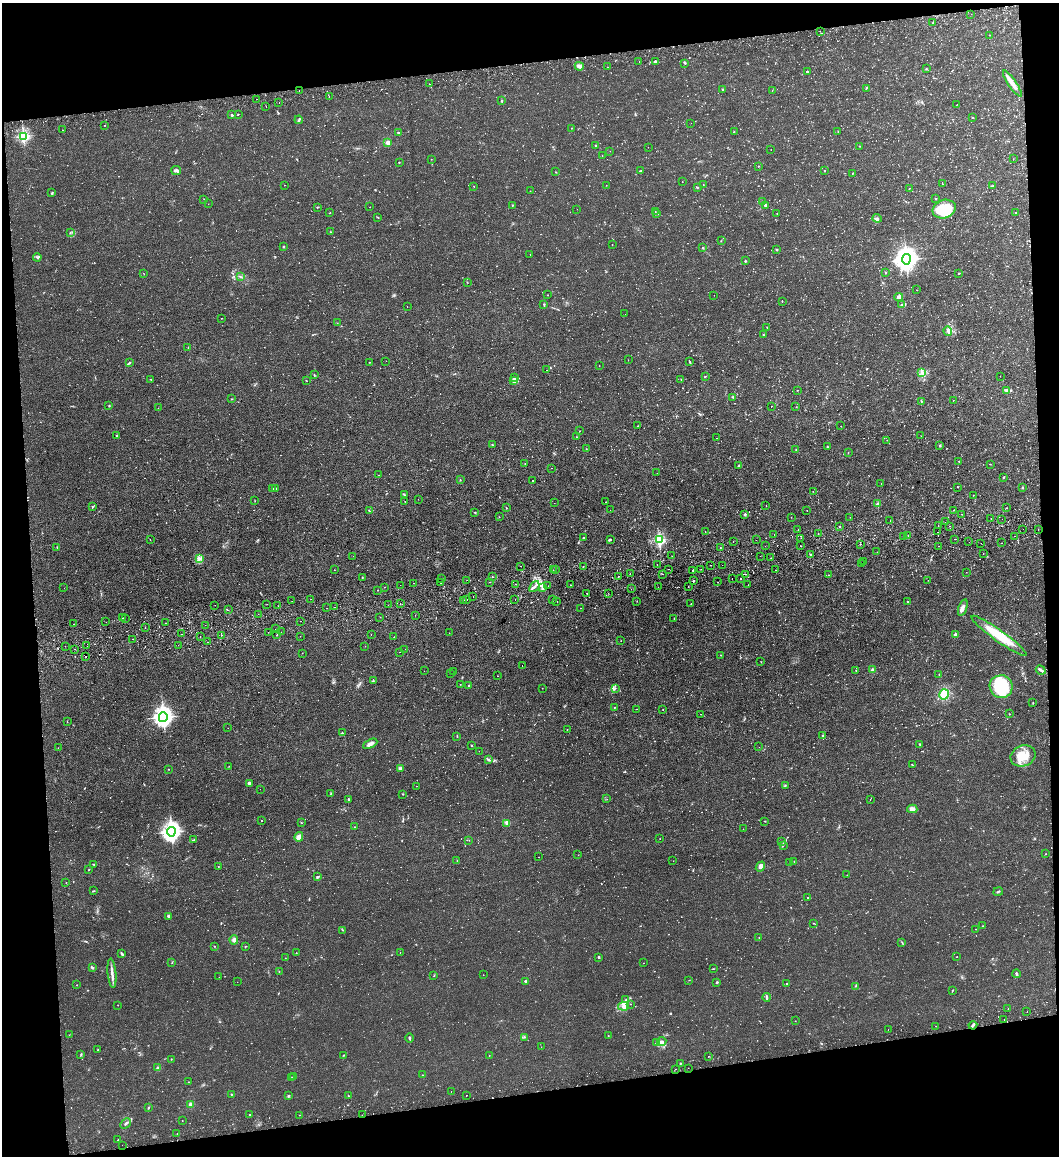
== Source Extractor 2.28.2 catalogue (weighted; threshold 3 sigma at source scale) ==
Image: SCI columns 132-4356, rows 55-4669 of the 4595 x 4724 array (HDU 1 of 3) = the unmasked area's bounding box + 8 px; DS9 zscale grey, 4 x 4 block average (1 PNG px = mean of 4 x 4 image px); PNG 1061 x 1158 px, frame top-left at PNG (2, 3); each listed source drawn as its Kron ellipse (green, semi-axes under 4 px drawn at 4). Shown black and unused: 15% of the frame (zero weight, under 2 of 3 exposures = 3% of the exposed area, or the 3 px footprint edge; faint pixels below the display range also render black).
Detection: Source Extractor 2.28.2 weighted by HDU 2 'WHT'. Background 0.0291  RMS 0.0052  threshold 0.0233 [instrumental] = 3 sigma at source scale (4.5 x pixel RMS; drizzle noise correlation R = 1.50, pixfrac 1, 0.05/0.05 arcsec/px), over >= 5 px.
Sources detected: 973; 25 too faint to see at this stretch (4 x 4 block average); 1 inside a brighter object's white glare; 53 cosmic-ray / hot-pixel residue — neither listed nor drawn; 14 coinciding with a brighter row at this scale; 12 inside a brighter listed object's ellipse — not listed separately; of the other 868, all 500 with FLUX_AUTO >= 0.73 (the completeness limit of this list) listed and drawn (368 fainter detections not listed), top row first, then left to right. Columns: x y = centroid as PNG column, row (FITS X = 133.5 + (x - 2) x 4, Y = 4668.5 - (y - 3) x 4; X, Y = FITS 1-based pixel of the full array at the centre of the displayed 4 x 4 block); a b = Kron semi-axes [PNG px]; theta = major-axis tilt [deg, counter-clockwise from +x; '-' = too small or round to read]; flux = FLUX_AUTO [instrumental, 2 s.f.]
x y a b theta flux
971 14 2 2 - 2.1
933 23 2 2 - 1.1
820 31 2 2 - 1.2
990 35 2 2 - 0.95
656 61 2 2 - 3.3
639 62 2 2 - 0.74
685 64 2 2 - 1.1
579 66 4 3 - 9.1
607 67 2 2 - 1.4
926 69 2 2 - 1.8
807 71 3 2 - 2.2
429 84 2 2 - 1.1
1012 84 15 3 -56 22
866 88 2 2 - 1.3
723 89 2 2 - 2
772 90 2 2 - 0.76
299 91 2 2 - 1.5
329 97 2 2 - 1.2
257 99 2 2 - 0.82
502 101 2 2 - 2.9
279 103 2 2 - 0.77
956 105 2 2 - 0.91
266 107 2 2 - 2.8
238 114 2 2 - 1.3
232 115 2 2 - 3.5
972 117 2 2 - 2
299 120 4 2 - 4
691 123 2 2 - 2
104 125 2 2 - 3.6
571 128 2 2 - 1.3
63 130 2 2 - 2.9
734 131 2 2 - 1.6
838 132 3 2 - 1.1
398 133 2 2 - 4.3
23 136 3 2 - 190
388 142 2 2 - 27
596 146 2 2 - 3.2
859 146 2 2 - 1.2
648 147 2 2 - 0.77
771 150 2 2 - 0.84
610 151 2 2 - 0.75
602 156 2 2 - 0.81
431 159 2 2 - 0.81
1013 159 2 2 - 0.98
399 162 2 2 - 1.5
758 166 2 2 - 2.1
176 171 5 2 - 9.9
641 171 2 2 - 3.4
824 171 2 2 - 1.9
556 172 2 2 - 1
852 174 2 2 - 1.3
682 182 2 2 - 0.77
943 184 2 2 - 2.3
284 185 2 2 - 0.75
606 185 2 2 - 0.86
703 185 2 2 - 1.1
474 186 2 2 - 0.81
993 186 2 2 - 1.7
697 187 2 2 - 1.7
909 188 2 2 - 0.97
530 191 2 2 - 1.4
52 193 3 2 - 2.7
204 199 2 2 - 1
936 199 2 2 - 4.1
763 201 2 2 - 0.79
208 204 2 2 - 0.89
512 205 2 2 - 1.8
765 205 3 2 - 5.6
317 207 2 2 - 2.7
370 207 2 2 - 0.79
577 209 2 2 - 0.95
944 209 12 9 19 130
655 211 2 2 - 0.94
330 213 2 2 - 1.1
777 213 2 2 - 1.1
1015 213 2 2 - 1.6
657 214 3 2 - 1.6
378 217 2 2 - 1.6
877 218 4 2 - 4.8
331 232 2 2 - 1.7
70 233 2 2 - 1.3
721 241 2 2 - 1.3
612 245 2 2 - 1.8
284 247 3 2 - 2.1
703 248 2 2 - 6.6
777 249 2 2 - 3.8
530 255 2 2 - 0.99
37 257 4 2 - 3.5
906 259 5 4 - 2400
745 261 3 2 - 2.2
886 272 2 2 - 1.2
144 273 2 2 - 0.87
959 273 2 2 - 2.5
240 277 2 2 - 1.8
467 282 2 2 - 1
917 290 2 2 - 0.73
548 295 2 2 - 1.2
714 295 2 2 - 1
899 297 4 2 - 11
782 301 2 2 - 1.3
544 304 2 2 - 2.4
902 305 4 2 - 3.4
407 307 2 2 - 1.9
625 314 2 2 - 1.2
221 318 2 2 - 0.75
337 323 2 2 - 0.74
767 327 2 2 - 2.2
948 331 5 3 - 7.6
763 335 2 2 - 2.7
188 347 2 2 - 1.1
628 360 2 2 - 0.78
386 361 2 2 - 0.94
370 362 2 2 - 0.92
690 362 2 2 - 1.3
129 363 4 2 - 2.8
599 366 2 2 - 0.87
546 370 2 2 - 0.93
921 373 2 2 - 1.7
314 375 3 2 - 1.8
705 376 3 2 - 2.4
1000 376 2 2 - 1.2
515 378 3 2 - 2.6
151 379 2 2 - 1
681 379 2 2 - 0.95
306 380 3 2 - 0.99
514 380 4 2 - 3.5
797 390 2 2 - 1.3
1007 390 3 2 - 4.1
733 397 2 2 - 1.8
232 399 2 2 - 1.5
953 400 2 2 - 2.2
921 401 3 2 - 2.5
109 406 3 2 - 1.7
771 406 2 2 - 0.92
796 407 2 2 - 1.2
158 408 2 2 - 0.76
638 426 2 2 - 1.1
841 426 2 2 - 0.79
579 431 2 2 - 0.77
117 436 2 2 - 6.1
921 436 2 2 - 0.74
577 437 2 2 - 0.89
716 438 2 2 - 1.4
887 440 2 2 - 0.93
492 444 2 2 - 2.8
940 445 2 2 - 3.6
827 447 2 2 - 1.8
586 449 2 2 - 0.99
796 449 2 2 - 0.83
848 453 2 2 - 1.4
959 461 2 2 - 0.98
525 464 2 2 - 1.2
990 464 2 2 - 0.85
738 466 2 2 - 1.7
551 468 2 2 - 3.8
657 473 2 2 - 0.98
379 475 2 2 - 1.5
1003 477 3 2 - 2.8
460 480 2 2 - 1.8
533 480 2 2 - 2.3
881 483 2 2 - 1.3
958 487 2 2 - 1.4
1022 487 3 2 - 2.1
272 488 3 2 - 2.4
276 488 2 2 - 1.2
813 491 2 2 - 0.8
405 495 2 2 - 1.1
973 495 2 2 - 1
418 499 2 2 - 2.4
255 501 2 2 - 1
405 501 2 2 - 0.75
606 502 2 2 - 1.2
554 503 2 2 - 4
878 504 2 2 - 29
766 505 2 2 - 1.2
92 507 2 2 - 3.1
506 508 2 2 - 1.3
1007 508 2 2 - 2.1
369 510 3 2 - 2.3
610 510 2 2 - 0.82
953 510 2 2 - 1.9
807 511 2 2 - 0.89
475 512 2 2 - 1.6
961 514 2 2 - 2.9
745 515 3 2 - 4.3
499 517 2 2 - 1.1
791 517 2 2 - 0.74
850 517 2 2 - 0.8
991 518 2 2 - 3.2
1002 519 2 2 - 1.1
890 520 2 2 - 1.6
946 522 2 2 - 1.2
840 526 2 2 - 4.1
938 526 2 2 - 0.89
950 526 2 2 - 1.5
1023 529 2 2 - 1.1
1038 529 2 2 - 2
798 530 2 2 - 2.2
705 532 2 2 - 0.76
938 532 2 2 - 1.1
818 533 2 2 - 1.5
774 534 2 2 - 3.4
908 535 2 2 - 1.4
1014 536 2 2 - 5.3
903 537 2 2 - 0.94
583 538 2 2 - 1.3
801 538 2 2 - 1
954 539 2 2 - 0.74
150 540 2 2 - 0.75
610 540 3 2 - 3.2
659 540 2 2 - 370
756 540 2 2 - 1.4
733 541 2 2 - 1.8
969 542 2 2 - 1.9
981 543 2 2 - 0.82
1001 543 2 2 - 1
860 544 2 2 - 1.1
765 546 2 2 - 0.88
800 546 2 2 - 4.4
939 546 2 2 - 7.1
57 547 2 2 - 1.1
720 547 2 2 - 1.3
877 552 2 2 - 1.5
983 553 2 2 - 0.78
810 554 2 2 - 2.2
353 556 2 2 - 0.92
672 556 2 2 - 0.9
760 556 2 2 - 0.79
771 558 2 2 - 1.2
199 559 3 2 - 4.8
864 562 2 2 - 1.4
861 564 2 2 - 0.93
657 565 2 2 - 1
711 565 2 2 - 3.8
722 565 2 2 - 0.96
520 566 2 2 - 1.4
583 567 2 2 - 1.1
556 569 2 2 - 0.78
668 569 2 2 - 1.1
701 569 2 2 - 0.76
334 570 2 2 - 0.77
553 570 2 2 - 3
693 570 2 2 - 3.8
775 570 2 2 - 0.73
966 572 2 2 - 0.77
630 573 2 2 - 0.8
663 574 2 2 - 1.6
746 574 2 2 - 1.4
829 575 2 2 - 0.87
362 577 2 2 - 1.4
493 577 2 2 - 1.9
618 577 2 2 - 2.2
441 578 2 2 - 0.84
732 578 2 2 - 1.4
741 578 2 2 - 1.5
467 580 2 2 - 2.4
928 580 2 2 - 0.86
694 581 2 2 - 8.8
441 582 2 2 - 1.6
489 582 2 2 - 0.99
718 582 2 2 - 1.5
413 583 2 2 - 2.1
516 584 2 2 - 1.3
400 585 2 2 - 1.1
570 585 2 2 - 1.2
748 585 2 2 - 0.84
548 586 2 2 - 1.6
688 586 2 2 - 0.75
385 587 2 2 - 3.2
534 587 6 2 48 8.9
658 587 2 2 - 0.86
64 588 2 2 - 2.1
542 588 4 3 - 7.4
631 589 2 2 - 1
377 590 2 2 - 3.7
587 593 2 2 - 1.7
608 593 2 2 - 0.75
473 597 2 2 - 0.78
311 599 2 2 - 0.88
467 599 2 2 - 0.88
515 599 2 2 - 2
463 600 2 2 - 3.2
553 600 2 2 - 2.4
292 601 2 2 - 1.1
557 601 2 2 - 1.9
637 601 2 2 - 0.75
907 601 2 2 - 1.1
400 603 2 2 - 4.3
267 604 2 2 - 0.88
691 604 2 2 - 1.3
215 605 2 2 - 1.2
388 605 2 2 - 2
278 606 2 2 - 1.1
335 607 2 2 - 3
327 608 2 2 - 1.1
580 608 2 2 - 0.94
963 608 8 3 71 13
228 610 2 2 - 1.9
258 614 2 2 - 0.74
415 615 2 2 - 1.1
380 617 2 2 - 1.3
123 618 2 2 - 2.3
125 618 2 2 - 3.2
674 619 2 2 - 1.3
301 621 2 2 - 1.1
106 622 2 2 - 3.2
165 623 2 2 - 0.98
73 624 2 2 - 2
205 625 2 2 - 5.8
145 628 2 2 - 10
275 629 2 2 - 0.79
268 632 2 2 - 1.1
281 632 2 2 - 1.1
449 633 2 2 - 1.2
182 634 2 2 - 0.97
371 634 2 2 - 0.94
221 635 2 2 - 5.2
277 635 2 2 - 1.6
955 635 2 2 - 19
300 636 2 2 - 0.99
999 636 33 5 -35 94
200 637 2 2 - 6.6
394 637 2 2 - 1.3
132 639 2 2 - 12
621 641 2 2 - 0.84
207 642 2 2 - 3.1
178 645 2 2 - 1.1
65 646 2 2 - 1.3
87 646 2 2 - 0.83
365 646 2 2 - 3
75 649 2 2 - 2.3
405 649 2 2 - 0.9
399 652 2 2 - 0.92
302 653 2 2 - 0.77
721 655 2 2 - 1
86 656 2 2 - 2.5
761 662 2 2 - 1
522 665 2 2 - 1.4
856 670 2 2 - 0.86
873 670 3 2 - 4.7
1041 670 5 3 - 5.9
424 671 2 2 - 0.89
453 671 2 2 - 3
450 673 2 2 - 0.96
939 675 2 2 - 1.5
498 676 2 2 - 0.77
373 681 3 2 - 1.6
460 684 2 2 - 1.1
469 685 2 2 - 3.1
1001 687 11 11 - 190
542 688 2 2 - 0.78
615 688 2 2 - 0.84
944 694 5 4 - 62
1033 703 2 2 - 1.2
614 707 2 2 - 1.9
636 709 2 2 - 1.5
663 709 2 2 - 0.77
701 714 2 2 - 1.1
1009 714 2 2 - 1.2
163 717 5 4 - 1000
67 722 3 2 - 0.89
228 728 2 2 - 1
567 729 2 2 - 1
342 733 2 2 - 2.2
457 736 2 2 - 1.8
823 736 3 2 - 1.7
370 744 8 3 27 12
920 744 2 2 - 2.5
472 745 3 2 - 1.6
759 747 2 2 - 1.9
58 748 2 2 - 0.85
479 751 2 2 - 0.8
1023 756 13 10 21 54
488 759 3 2 - 3.6
912 765 2 2 - 1.7
229 766 2 2 - 0.86
401 768 3 2 - 3.3
169 769 2 2 - 1.3
249 783 4 2 - 6.8
785 785 2 2 - 2
416 786 2 2 - 1.5
260 789 2 2 - 0.81
331 793 2 2 - 1
403 794 2 2 - 1.1
348 799 2 2 - 3.3
607 799 2 2 - 1.1
870 799 2 2 - 0.83
912 809 5 3 - 13
262 820 2 2 - 9.1
765 821 2 2 - 1.5
302 823 2 2 - 0.92
507 823 2 2 - 2.6
355 827 2 2 - 0.96
743 829 2 2 - 0.89
171 832 5 4 - 830
299 837 5 3 - 22
660 839 2 2 - 0.88
194 840 2 2 - 1.1
469 840 2 2 - 0.99
782 842 2 2 - 1
783 845 2 2 - 1.5
1046 854 2 2 - 1.8
578 855 2 2 - 0.76
538 857 2 2 - 1.8
457 861 2 2 - 1.1
673 861 2 2 - 0.84
794 862 2 2 - 0.89
790 863 2 2 - 0.86
94 864 2 2 - 1.7
760 866 5 3 - 16
218 867 2 2 - 0.9
89 869 2 2 - 1.3
847 875 2 2 - 0.83
317 877 2 2 - 4.2
66 883 2 2 - 0.87
94 891 4 2 - 2.1
998 892 5 2 - 3.9
808 898 2 2 - 2.2
168 916 3 2 - 5.1
813 923 2 2 - 1.7
982 926 2 2 - 1.4
976 929 2 2 - 0.74
343 930 2 2 - 0.8
759 937 2 2 - 1.2
234 940 5 3 - 6.9
902 942 2 2 - 1.4
214 946 2 2 - 0.94
245 946 3 2 - 1.3
296 953 2 2 - 0.97
400 953 3 2 - 1.3
122 954 4 2 - 4.9
599 957 2 2 - 4
957 957 2 2 - 0.91
285 958 2 2 - 0.85
172 963 2 2 - 1.2
643 963 2 2 - 0.82
92 968 4 2 - 4
713 969 2 2 - 1.3
279 971 2 2 - 1.1
112 973 15 2 -84 14
1016 974 4 2 - 5.1
434 975 3 2 - 1.4
483 975 2 2 - 1.1
219 977 2 2 - 1.2
689 980 2 2 - 0.81
525 981 2 2 - 6
237 982 2 2 - 0.85
717 982 2 2 - 6.8
787 983 2 2 - 1.2
76 985 2 2 - 0.81
855 986 2 2 - 1.3
952 991 2 2 - 1.1
767 997 4 2 - 5.1
626 1000 3 2 - 2.8
630 1004 2 2 - 0.89
118 1005 2 2 - 0.77
624 1006 5 4 - 11
1008 1009 2 2 - 0.74
1027 1012 2 2 - 1.8
1004 1020 2 2 - 1.4
795 1021 2 2 - 0.86
973 1025 4 2 - 5.1
936 1026 2 2 - 0.75
888 1030 2 2 - 0.91
69 1035 2 2 - 0.83
608 1036 2 2 - 1.8
525 1037 2 2 - 1.4
409 1038 4 2 - 4.6
662 1041 4 2 - 2.5
656 1043 2 2 - 3.2
541 1047 2 2 - 2
98 1050 2 2 - 1.5
81 1054 3 2 - 2.2
343 1055 3 2 - 1
489 1055 2 2 - 0.73
708 1056 2 2 - 20
171 1059 2 2 - 1.1
680 1063 2 2 - 2
158 1068 2 2 - 11
688 1068 2 2 - 1.4
676 1069 2 2 - 1.5
422 1075 2 2 - 1.1
293 1077 2 2 - 1.4
291 1078 2 2 - 1.2
189 1082 2 2 - 1
451 1091 2 2 - 3.6
231 1094 2 2 - 1.7
466 1095 2 2 - 1.8
289 1096 2 2 - 3.7
348 1096 2 2 - 1.8
191 1105 2 2 - 20
148 1108 3 2 - 2
249 1114 2 2 - 1.1
300 1115 2 2 - 1.5
362 1115 2 2 - 1.6
182 1121 2 2 - 0.96
125 1124 6 2 45 4.1
177 1133 2 2 - 2
118 1140 2 2 - 2.7
122 1145 2 2 - 0.79
Overlapping masked pixels (flux is a lower limit): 1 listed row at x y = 362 1115
Diffuse or blended objects may show on this block-average render without a row.